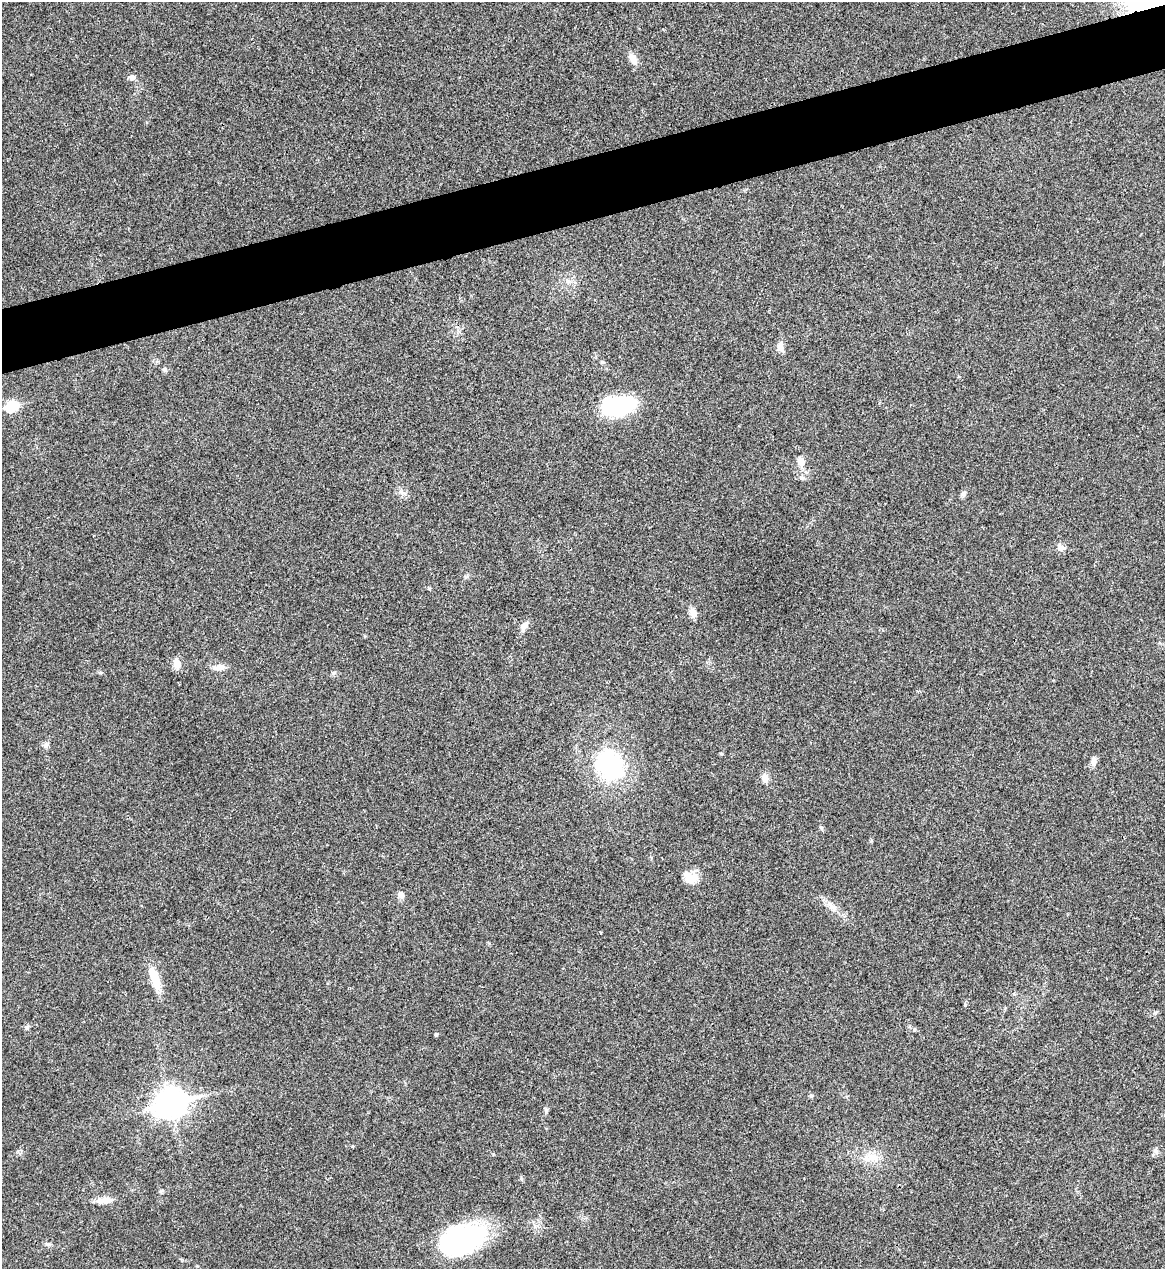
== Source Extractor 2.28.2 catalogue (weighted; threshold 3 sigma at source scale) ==
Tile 10 of 4 x 4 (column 2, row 3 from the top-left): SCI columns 1307-2469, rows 1270-2536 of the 5055 x 5071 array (HDU 1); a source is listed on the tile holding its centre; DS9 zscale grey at full resolution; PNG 1167 x 1271 px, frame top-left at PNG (2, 2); no overlay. Shown black and unused: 5% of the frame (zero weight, under 3 of 4 exposures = <1% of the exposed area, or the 3 px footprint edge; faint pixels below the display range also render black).
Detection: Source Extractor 2.28.2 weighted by HDU 2 'WHT'; one run over the whole footprint, this tile lists its part. Background 0.0197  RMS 0.0042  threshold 0.0189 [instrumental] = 3 sigma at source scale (4.5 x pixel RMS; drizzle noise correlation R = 1.50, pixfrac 1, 0.05/0.05 arcsec/px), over >= 5 px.
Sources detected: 34; all 34 listed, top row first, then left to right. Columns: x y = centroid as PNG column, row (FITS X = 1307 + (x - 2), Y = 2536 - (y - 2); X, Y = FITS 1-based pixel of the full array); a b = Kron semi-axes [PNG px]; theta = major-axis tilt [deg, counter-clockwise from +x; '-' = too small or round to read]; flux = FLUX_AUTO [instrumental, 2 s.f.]
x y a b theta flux
1144 3 60 22 4 39
633 59 15 7 -61 3.5
131 77 11 5 -9 1.2
780 346 13 8 86 2.5
602 362 5 4 - 0.55
165 369 5 5 - 1.1
618 405 37 20 7 32
11 406 7 6 - 26
801 462 11 8 -71 3.2
802 478 7 6 - 1.1
963 494 8 6 -89 1
1061 547 13 8 -26 1.9
693 613 11 8 -81 2.6
524 626 14 7 72 2.3
177 664 13 8 -87 3.2
220 668 15 7 6 2.7
334 673 7 5 30 0.73
46 745 8 7 - 1.3
1093 761 12 7 83 1.7
610 764 33 26 -57 43
765 778 10 8 -64 2.6
690 877 19 14 -17 5.5
401 895 9 7 -45 1.4
832 906 14 8 -36 3.2
155 978 29 9 -72 9.1
27 1027 7 5 -72 0.79
436 1034 4 4 - 0.89
811 1096 5 5 - 0.52
170 1102 12 9 15 470
546 1110 6 5 - 0.87
1155 1151 8 6 -72 1.2
871 1156 22 9 -15 5.3
106 1200 13 10 21 3.1
462 1239 47 28 22 56
Overlapping masked pixels (flux is a lower limit): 1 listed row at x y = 1144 3
Isophote crosses this tile's border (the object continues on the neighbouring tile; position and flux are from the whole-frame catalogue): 1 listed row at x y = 1144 3
Unlisted compact peaks at least as high as the median listed source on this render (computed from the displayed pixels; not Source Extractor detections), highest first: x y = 1155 1012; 965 1005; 100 673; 821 827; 914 1030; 429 588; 721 754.